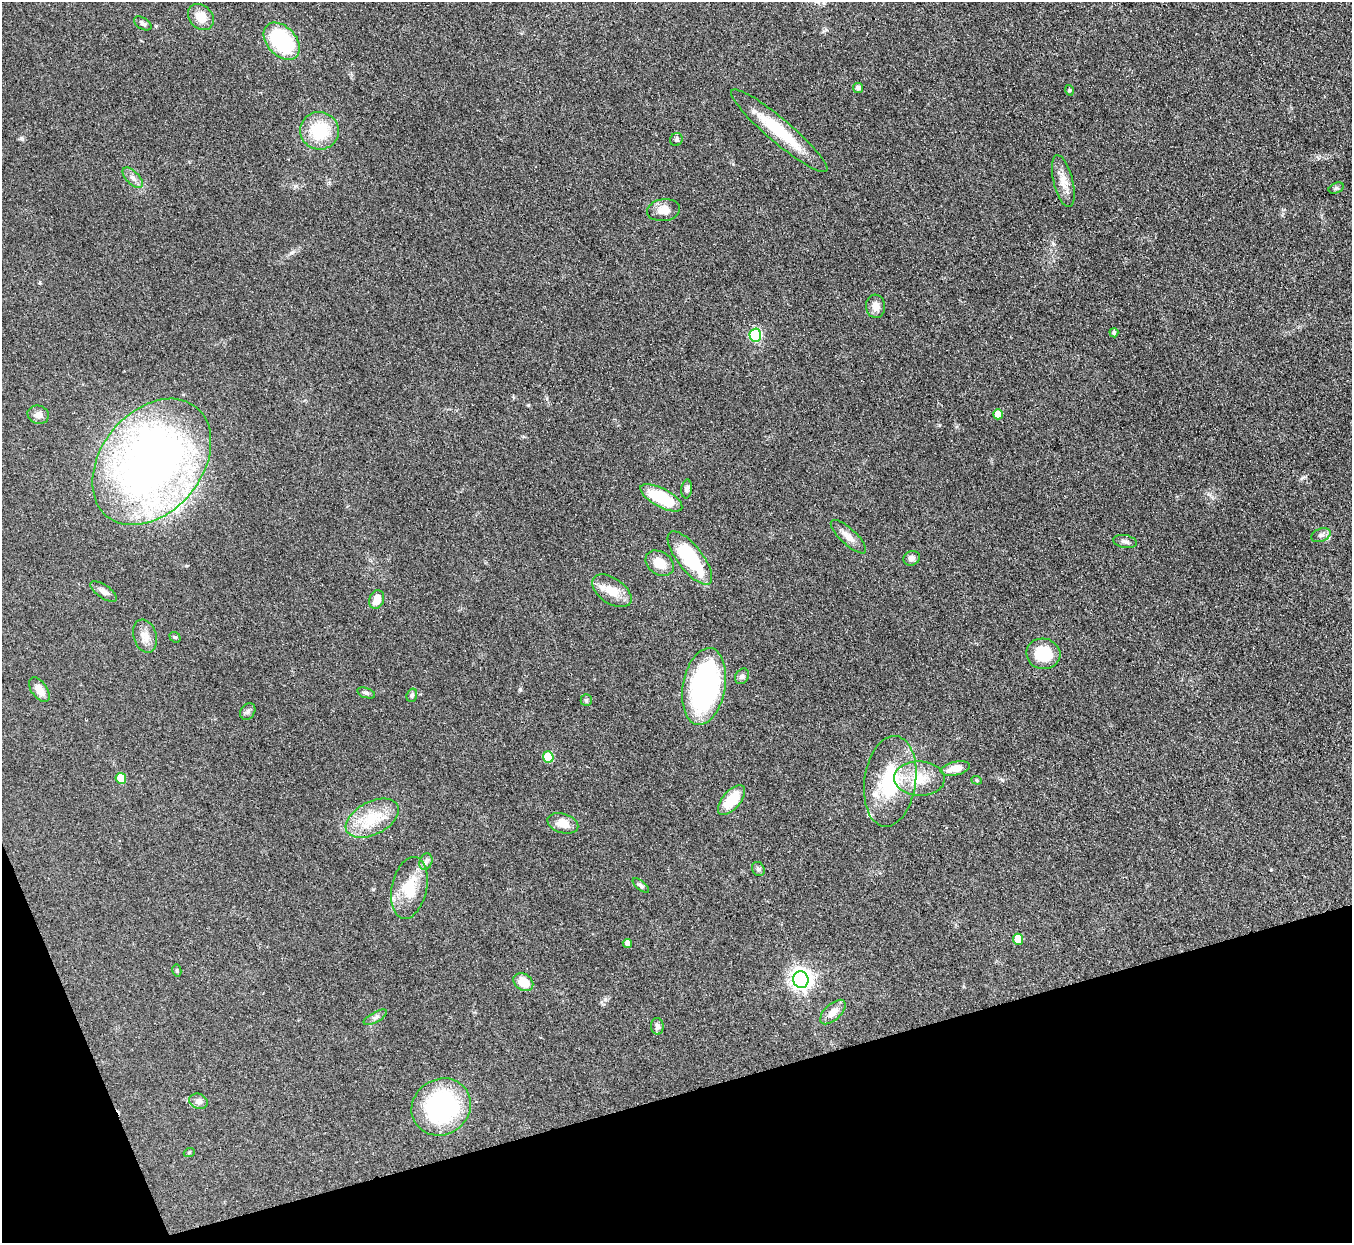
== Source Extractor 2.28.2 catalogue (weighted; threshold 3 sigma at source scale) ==
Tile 14 of 4 x 4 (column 2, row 4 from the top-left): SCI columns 1354-2703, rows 276-1516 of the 5406 x 5391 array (HDU 1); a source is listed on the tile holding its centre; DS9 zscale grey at full resolution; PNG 1354 x 1245 px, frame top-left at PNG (2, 2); each listed source drawn as its Kron ellipse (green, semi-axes under 4 px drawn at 4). Shown black and unused: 14% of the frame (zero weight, under 3 of 4 exposures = <1% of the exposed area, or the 3 px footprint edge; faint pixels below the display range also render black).
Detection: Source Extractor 2.28.2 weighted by HDU 2 'WHT'; one run over the whole footprint, this tile lists its part. Background 0.0857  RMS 0.0062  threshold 0.0278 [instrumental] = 3 sigma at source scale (4.5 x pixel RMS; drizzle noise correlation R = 1.50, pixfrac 1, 0.05/0.05 arcsec/px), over >= 5 px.
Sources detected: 64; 1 inside a brighter listed object's ellipse — not listed separately; the other 63 listed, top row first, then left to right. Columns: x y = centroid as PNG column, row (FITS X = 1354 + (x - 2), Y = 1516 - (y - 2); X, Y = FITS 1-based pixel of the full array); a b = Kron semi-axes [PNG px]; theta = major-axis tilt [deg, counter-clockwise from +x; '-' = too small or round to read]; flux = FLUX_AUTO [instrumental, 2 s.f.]
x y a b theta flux
201 17 14 11 -46 9
143 23 9 5 -31 1.8
282 41 21 14 -47 50
858 88 5 5 - 2.2
1069 90 5 3 - 0.62
319 131 19 18 - 27
779 131 62 12 -40 30
676 140 7 6 - 1.3
133 178 13 6 -45 3
1063 181 26 9 -76 7.4
1336 188 8 5 24 1.1
664 210 16 11 9 7
875 306 12 9 -85 4.5
1114 333 5 4 - 1.3
755 335 6 6 - 55
998 414 5 5 - 7.7
38 415 11 9 -15 3.5
152 462 70 50 50 400
687 489 9 5 84 1.8
661 498 23 9 -28 31
1321 535 10 6 21 2.2
848 537 23 8 -43 5.6
1125 542 12 6 -11 2.2
690 558 32 12 -52 43
912 558 8 7 - 2.3
660 563 15 11 -33 10
612 591 22 12 -35 11
104 592 15 6 -33 3
377 599 10 7 70 6.3
145 636 17 11 -73 5.7
175 637 6 4 -39 0.9
1043 654 17 15 -12 21
742 676 8 6 58 1.7
704 686 39 21 80 130
39 690 14 7 -54 6.7
366 693 9 5 -18 1.4
412 695 7 5 73 1.3
586 700 6 5 - 0.99
248 711 9 7 56 1.8
548 757 5 5 - 18
955 768 15 7 12 7.5
121 778 5 5 - 14
919 778 25 17 -1 17
977 780 5 4 - 0.81
890 781 46 25 82 45
732 800 18 9 49 17
372 818 28 16 27 22
563 823 16 9 -17 7.4
426 862 8 6 71 2
758 869 7 6 - 1.5
641 886 10 4 -39 1.5
409 888 31 17 78 21
1018 939 5 5 - 10
627 943 4 4 - 2.7
177 971 6 4 -79 0.69
801 980 8 7 - 370
523 982 10 8 -33 9.9
833 1012 16 8 43 5.5
375 1017 13 5 29 2.1
657 1026 8 6 -84 2.2
198 1101 9 7 -23 2.8
441 1107 30 27 35 95
189 1153 5 3 - 0.56
Unlisted compact peaks at least as high as the median listed source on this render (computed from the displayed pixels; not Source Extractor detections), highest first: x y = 291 253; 520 689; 21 138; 373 889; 528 405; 1002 780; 1053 244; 605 999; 40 282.